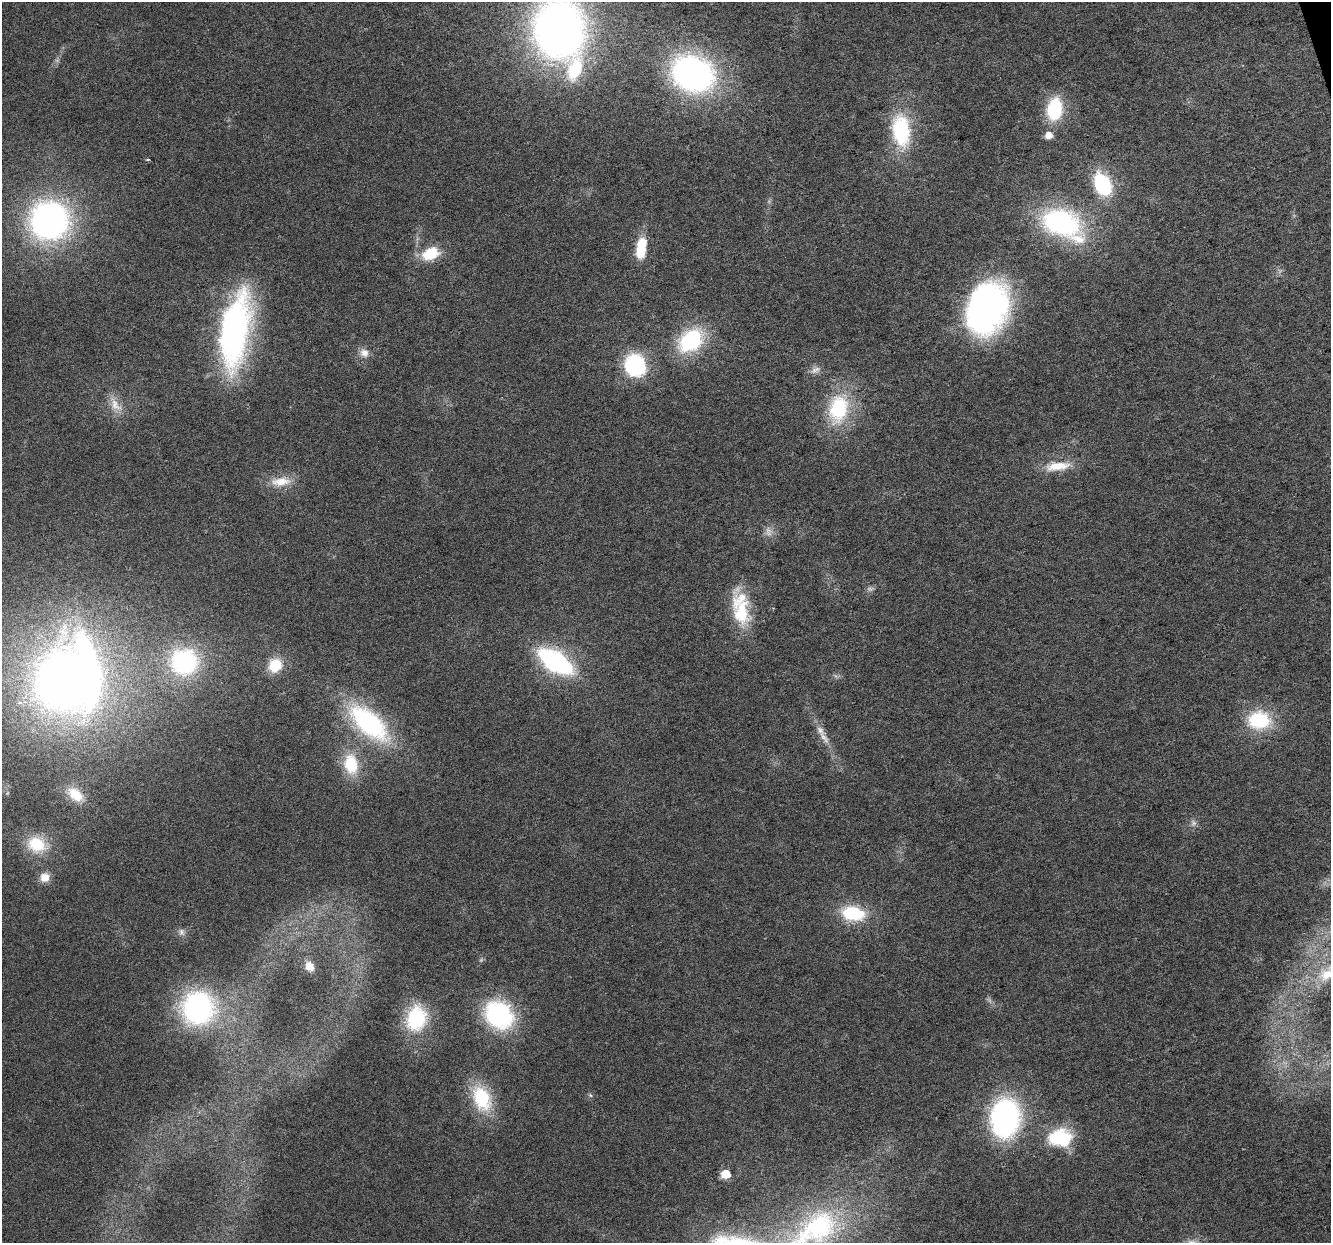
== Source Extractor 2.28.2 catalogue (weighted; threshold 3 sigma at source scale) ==
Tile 10 of 4 x 4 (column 2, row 3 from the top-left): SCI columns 1332-2660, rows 1350-2590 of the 5317 x 5130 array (HDU 1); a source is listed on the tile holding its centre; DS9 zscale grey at full resolution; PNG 1333 x 1245 px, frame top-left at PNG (2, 2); no overlay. Shown black and unused: <1% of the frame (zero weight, under 3 of 6 exposures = <1% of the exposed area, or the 3 px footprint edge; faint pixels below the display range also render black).
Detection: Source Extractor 2.28.2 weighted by HDU 2 'WHT'; one run over the whole footprint, this tile lists its part. Background 0.0256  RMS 0.0026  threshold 0.0107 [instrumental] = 3 sigma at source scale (4.09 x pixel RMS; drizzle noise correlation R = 1.36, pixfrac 0.8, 0.0396/0.0396 arcsec/px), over >= 5 px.
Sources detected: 58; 6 too faint to see at this stretch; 3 inside a brighter object's white glare — not listed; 3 inside a brighter listed object's ellipse — not listed separately; the other 46 listed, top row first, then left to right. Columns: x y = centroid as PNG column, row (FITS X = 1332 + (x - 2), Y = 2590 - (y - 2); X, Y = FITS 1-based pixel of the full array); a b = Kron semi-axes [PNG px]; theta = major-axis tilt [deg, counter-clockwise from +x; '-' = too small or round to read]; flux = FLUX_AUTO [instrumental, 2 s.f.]
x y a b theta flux
559 29 47 39 -88 170
693 74 39 31 -23 75
1054 109 23 15 82 14
901 130 33 18 -84 22
1048 135 6 6 - 2.5
147 159 5 2 - 0.3
1103 184 24 16 -64 17
49 220 28 27 - 98
1062 223 40 25 -27 46
641 249 20 10 86 8.6
430 254 21 14 23 7.9
987 308 50 36 68 80
235 331 81 29 81 73
691 340 27 19 37 23
364 353 13 12 - 2.2
635 365 19 17 -64 26
815 370 15 9 23 1.6
115 405 25 12 -53 3.9
838 409 38 25 77 19
1057 466 34 12 6 6
281 482 30 12 4 4.9
741 612 47 20 -77 13
184 662 23 22 - 37
556 662 28 14 -33 47
275 665 14 13 - 7.7
67 680 64 63 - 230
1259 720 26 20 -3 16
369 723 60 27 -42 34
824 738 23 9 -56 2.8
351 764 27 18 -80 9.7
75 794 23 14 -39 5.5
37 844 25 19 -23 9.6
45 877 12 11 - 2.8
853 913 21 13 -9 16
181 932 10 8 -78 1.1
309 966 11 9 -58 3
1327 975 21 14 39 4.4
198 1008 27 26 - 57
499 1015 22 18 -34 42
416 1018 28 22 73 17
590 1095 6 4 -45 0.39
482 1098 32 20 -68 15
1005 1118 31 23 83 64
1056 1138 23 18 57 9.8
725 1174 6 5 - 10
819 1227 59 48 37 41
Isophote crosses this tile's border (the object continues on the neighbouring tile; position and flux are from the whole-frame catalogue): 3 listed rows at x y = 559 29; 1327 975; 819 1227